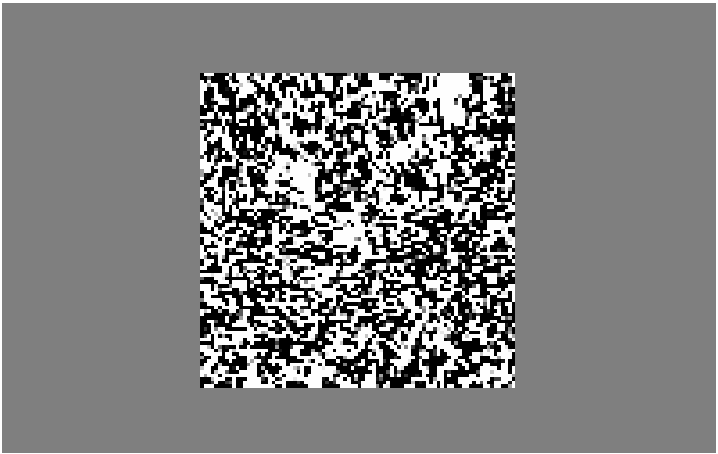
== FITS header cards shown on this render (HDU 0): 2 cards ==
NAXIS1  =                  714 / Axis Length
NAXIS2  =                  450 / Axis Length

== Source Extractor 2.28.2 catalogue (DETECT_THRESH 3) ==
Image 714 x 450 px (HDU 0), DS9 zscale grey, 1 PNG px = 1 image px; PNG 718 x 454 px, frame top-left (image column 1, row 450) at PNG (2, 3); no overlay
Background 3400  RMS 6.6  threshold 19.8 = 3 sigma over >= 5 px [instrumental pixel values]
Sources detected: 14; all 14 listed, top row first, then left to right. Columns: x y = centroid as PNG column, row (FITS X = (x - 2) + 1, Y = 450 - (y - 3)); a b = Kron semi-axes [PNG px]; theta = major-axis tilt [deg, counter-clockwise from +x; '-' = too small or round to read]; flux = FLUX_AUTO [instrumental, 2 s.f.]
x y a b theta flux
269 77 8 6 90 1200
449 87 24 19 48 29000
301 172 21 16 -85 11000
450 204 13 8 28 1900
355 230 21 12 19 6100
273 249 8 4 90 970
363 249 14 9 86 3100
438 249 6 6 - 740
452 257 9 6 -90 1400
335 293 9 6 24 1300
248 303 6 4 -90 620
244 335 8 6 1 1100
208 350 8 5 7 810
368 385 12 4 0 1100